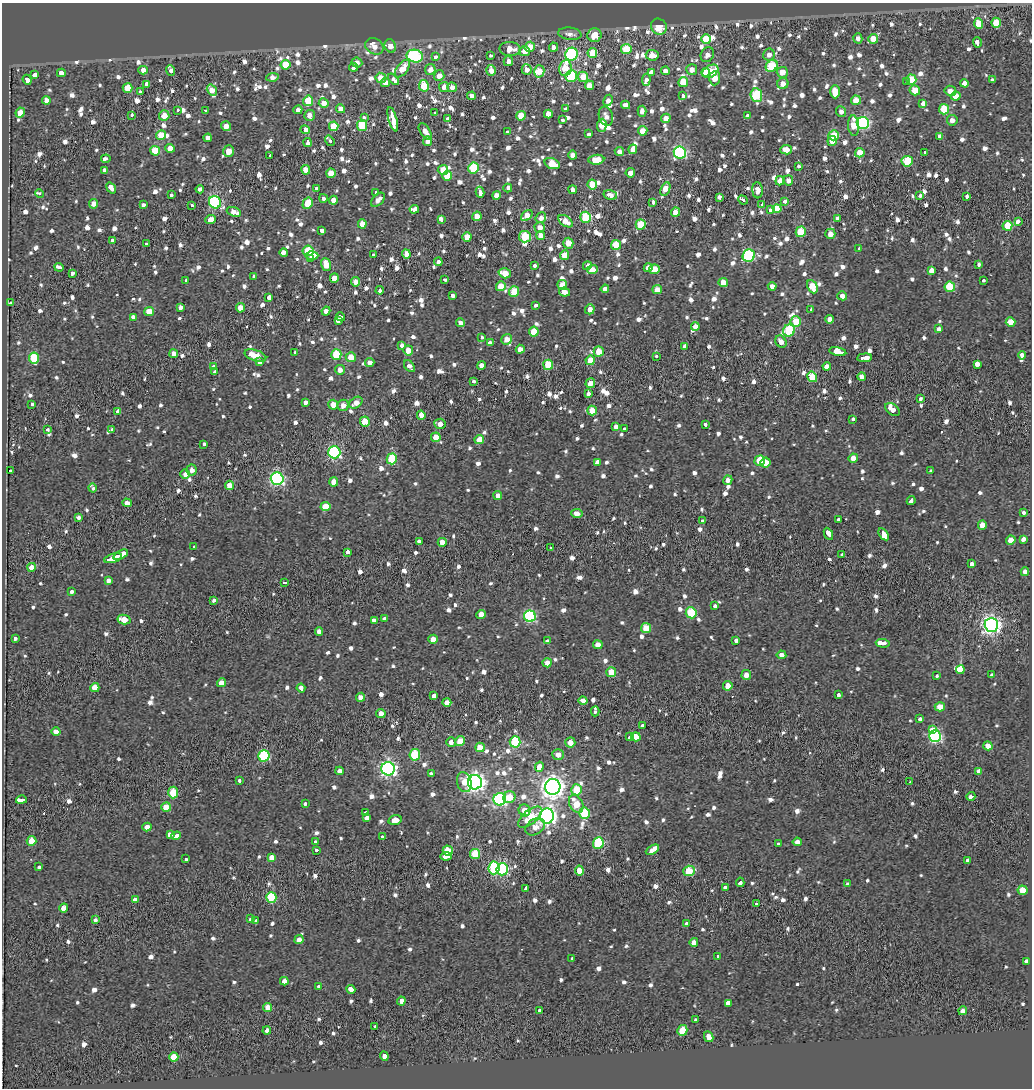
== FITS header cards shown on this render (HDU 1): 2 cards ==
NAXIS1  =                 1030
NAXIS2  =                 1086

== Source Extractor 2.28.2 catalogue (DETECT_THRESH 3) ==
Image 1030 x 1086 px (HDU 1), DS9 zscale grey, 1 PNG px = 1 image px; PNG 1034 x 1090 px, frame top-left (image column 1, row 1086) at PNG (2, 3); each listed source drawn as its Kron ellipse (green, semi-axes under 4 px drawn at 4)
Background -0.164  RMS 0.096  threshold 0.289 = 3 sigma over >= 5 px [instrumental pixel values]
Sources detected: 1368; of the 1368, the 500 brightest by FLUX_AUTO listed and drawn (868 fainter detections omitted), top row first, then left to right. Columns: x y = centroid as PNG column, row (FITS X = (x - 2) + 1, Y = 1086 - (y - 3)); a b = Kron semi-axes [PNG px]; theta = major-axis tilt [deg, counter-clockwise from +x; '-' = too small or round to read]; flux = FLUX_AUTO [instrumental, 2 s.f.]
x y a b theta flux
996 23 5 4 - 180
979 24 5 4 - 160
659 27 8 7 - 160
570 34 12 6 -7 45
594 35 7 7 - 110
858 38 5 4 - 41
706 39 5 5 - 220
873 39 5 5 - 110
977 42 5 3 - 200
374 46 9 7 -33 66
390 46 7 5 -65 62
530 47 5 5 - 92
553 47 4 4 - 38
510 49 10 7 -3 78
626 49 5 5 - 240
525 51 5 5 - 75
592 53 5 4 - 170
571 54 6 6 - 1000
652 55 6 5 - 90
707 55 7 6 - 40
769 55 6 6 - 42
415 56 8 6 -11 730
490 56 3 3 - 52
435 57 3 3 - 94
508 61 5 4 - 39
357 63 5 5 - 44
285 65 5 5 - 210
772 66 6 5 - 320
354 67 4 3 - 120
565 68 8 6 80 160
402 69 10 5 52 110
430 69 5 5 - 59
527 69 5 5 - 52
143 70 5 4 - 48
171 70 5 3 - 67
491 70 5 5 - 44
692 70 5 5 - 48
539 71 6 5 - 140
665 71 4 4 - 49
710 71 8 6 32 270
651 72 4 3 - 320
706 72 4 4 - 100
782 72 5 5 - 82
61 73 4 4 - 52
35 75 4 3 - 200
439 76 5 5 - 63
571 76 6 5 - 400
273 77 6 4 9 50
583 77 5 5 - 99
381 78 5 5 - 110
715 78 7 5 86 120
394 79 7 4 -49 55
27 80 5 3 - 280
646 80 6 4 85 120
911 80 5 5 - 160
992 80 4 3 - 80
385 82 5 4 - 53
683 82 5 5 - 170
907 82 3 3 - 88
783 83 6 5 - 45
964 83 4 3 - 6500
147 85 3 3 - 330
589 85 5 4 - 78
424 86 6 5 - 210
444 87 5 5 - 52
452 87 5 4 - 44
128 88 5 5 - 150
212 90 6 4 -55 59
915 90 5 5 - 99
140 91 3 3 - 64
950 91 6 5 - 48
835 92 7 5 -88 140
756 95 7 6 - 390
472 96 4 4 - 42
683 96 4 3 - 68
956 96 5 4 - 110
46 100 4 4 - 43
608 100 6 4 62 37
856 100 5 4 - 94
308 101 5 5 - 260
324 103 5 5 - 64
923 103 4 3 - 500
625 105 4 4 - 41
341 109 4 4 - 62
566 109 3 3 - 55
944 109 5 5 - 270
178 110 3 3 - 45
298 110 4 4 - 41
206 111 3 3 - 44
642 111 5 4 - 39
841 112 5 5 - 38
20 113 5 4 - 73
435 113 3 3 - 120
548 114 4 4 - 76
132 115 4 3 - 87
164 115 5 5 - 83
309 115 5 5 - 43
521 116 5 4 - 150
606 116 10 7 -75 44
747 116 3 3 - 180
364 117 3 3 - 64
448 118 3 3 - 160
666 118 5 4 - 51
393 119 12 4 -74 650
563 120 3 3 - 60
952 120 5 5 - 43
863 123 6 6 - 980
362 125 5 5 - 310
602 125 6 5 - 92
226 126 5 4 - 55
334 126 5 5 - 160
854 126 10 5 -85 110
305 130 5 3 - 260
425 131 9 5 -55 62
643 131 5 4 - 97
508 132 4 3 - 120
589 134 4 3 - 67
161 135 5 4 - 140
834 135 5 5 - 160
940 136 4 4 - 38
208 138 4 3 - 210
330 141 5 3 - 71
428 141 5 4 - 39
832 141 5 4 - 72
307 143 4 3 - 140
170 148 4 4 - 71
633 149 5 4 - 58
786 150 6 4 -13 87
155 151 5 5 - 240
228 151 6 5 - 78
619 152 5 4 - 38
680 152 6 6 - 1100
924 152 3 3 - 170
860 153 5 4 - 120
573 155 4 4 - 57
270 156 3 3 - 39
106 159 5 3 - 61
596 160 8 5 6 130
907 161 6 5 - 300
552 164 8 5 -21 170
799 166 3 3 - 94
473 168 5 5 - 340
104 170 3 3 - 59
306 170 5 4 - 68
443 170 5 5 - 110
331 173 5 4 - 100
630 173 4 4 - 45
447 176 5 5 - 170
788 180 5 5 - 38
780 181 5 4 - 78
592 184 5 4 - 130
111 188 6 3 -52 500
317 188 3 3 - 66
508 188 4 3 - 890
200 189 4 3 - 120
665 189 7 4 64 150
573 190 4 4 - 38
758 190 8 5 -86 47
480 192 5 3 - 250
376 193 4 3 - 67
39 194 4 3 - 39
171 195 3 3 - 84
496 195 4 4 - 61
610 195 7 4 -15 41
920 195 3 3 - 69
967 196 3 3 - 100
720 197 3 3 - 170
323 198 4 3 - 82
333 200 4 4 - 59
378 200 8 5 46 46
743 200 5 3 - 200
785 201 3 3 - 78
215 202 6 6 - 980
653 202 3 3 - 150
308 203 6 5 - 180
94 204 5 4 - 43
144 205 4 3 - 75
192 205 3 3 - 47
762 205 3 3 - 530
414 209 4 3 - 250
777 209 4 4 - 230
771 210 3 3 - 65
234 212 7 4 -20 69
675 212 4 4 - 88
527 215 6 4 40 96
477 216 5 4 - 87
586 217 5 5 - 340
541 218 5 5 - 43
211 219 5 4 - 78
441 219 4 3 - 150
838 219 4 3 - 100
566 221 8 5 -37 69
1018 221 4 3 - 160
362 224 5 4 - 66
641 224 5 5 - 240
1007 226 5 5 - 200
540 228 5 5 - 65
322 230 4 3 - 110
801 232 5 5 - 240
830 234 5 5 - 56
541 236 4 4 - 78
467 237 5 4 - 120
525 237 6 5 - 210
113 241 4 3 - 180
568 243 5 5 - 85
146 244 3 3 - 88
616 245 5 5 - 160
859 249 3 3 - 83
308 251 5 5 - 280
284 253 4 3 - 320
406 254 5 4 - 120
312 255 6 3 1 200
374 255 4 3 - 77
564 255 5 4 - 95
749 256 6 6 - 840
310 259 3 3 - 140
438 262 4 4 - 37
326 264 6 4 -72 120
979 265 4 3 - 55
534 266 3 3 - 50
587 266 4 3 - 150
59 267 5 3 - 170
648 268 4 4 - 53
654 269 5 5 - 120
592 270 5 4 - 120
931 271 3 3 - 1700
72 273 4 3 - 120
505 273 6 5 - 97
254 276 4 3 - 50
334 278 4 4 - 93
445 279 4 3 - 39
186 280 4 3 - 40
984 280 3 3 - 37
356 282 5 4 - 43
723 282 4 4 - 95
562 285 5 5 - 110
501 286 5 5 - 110
772 286 4 4 - 38
812 287 7 5 -65 140
950 287 5 5 - 270
605 289 4 4 - 37
380 290 4 3 - 120
657 290 5 4 - 73
514 291 5 5 - 150
564 292 5 4 - 48
452 295 4 3 - 100
842 296 5 4 - 44
269 298 4 3 - 160
11 303 4 3 - 150
536 305 3 3 - 84
180 308 4 3 - 130
240 308 4 4 - 87
590 309 5 4 - 52
811 310 4 3 - 77
149 311 5 4 - 130
326 311 4 4 - 47
133 317 4 4 - 38
341 317 5 3 - 160
830 319 4 4 - 42
338 320 4 4 - 370
796 321 5 5 - 140
1011 322 5 4 - 66
461 323 4 4 - 52
695 326 4 4 - 53
939 329 4 3 - 160
789 331 6 6 - 480
534 332 5 5 - 120
482 337 3 3 - 47
507 339 5 5 - 74
781 342 6 5 - 49
490 343 4 3 - 150
402 346 4 3 - 61
685 346 4 3 - 100
520 349 4 4 - 51
408 350 5 5 - 76
599 351 5 5 - 97
295 352 3 3 - 81
838 352 8 4 -13 390
174 354 4 4 - 45
336 354 5 5 - 290
255 355 11 5 -17 130
1022 355 4 4 - 41
656 356 3 3 - 43
351 357 5 5 - 110
34 358 5 5 - 370
864 358 7 3 6 260
590 360 5 4 - 120
260 362 3 3 - 170
370 362 4 4 - 37
977 364 3 3 - 530
481 365 4 4 - 42
548 365 5 5 - 240
213 366 4 3 - 75
409 366 7 4 -50 38
827 366 4 4 - 40
340 370 5 5 - 55
214 372 4 3 - 95
812 377 5 4 - 150
862 377 4 4 - 56
473 381 3 3 - 44
590 383 5 4 - 65
588 394 4 3 - 260
921 399 3 3 - 250
305 402 3 3 - 240
356 403 7 5 34 61
32 404 4 3 - 140
333 405 5 5 - 71
343 405 6 5 - 57
892 410 8 5 -37 52
592 411 5 4 - 120
118 412 4 3 - 310
421 415 5 4 - 58
853 419 3 3 - 58
365 422 5 4 - 160
440 424 5 5 - 44
705 424 3 3 - 150
616 427 4 4 - 37
624 428 3 3 - 46
48 429 3 3 - 80
112 429 3 3 - 53
436 437 5 5 - 120
479 440 5 4 - 94
203 444 4 3 - 63
334 452 6 6 - 1000
853 458 4 4 - 72
392 459 5 5 - 360
760 461 5 5 - 240
598 463 4 3 - 1700
765 463 5 4 - 96
10 470 3 3 - 38
192 470 5 5 - 38
931 471 3 3 - 73
185 474 5 5 - 41
277 479 6 6 - 1300
728 480 5 4 - 40
334 482 5 4 - 74
230 485 4 4 - 110
93 488 5 3 - 64
498 496 4 4 - 41
911 500 4 3 - 120
127 503 5 4 - 51
325 506 5 4 - 130
1023 512 3 3 - 62
577 513 5 4 - 47
78 518 3 3 - 120
839 520 3 3 - 110
702 521 4 3 - 54
982 525 4 4 - 93
828 534 6 3 -64 310
884 534 6 3 -56 2800
1023 539 4 3 - 170
1011 540 4 4 - 100
419 541 4 3 - 98
442 542 4 4 - 89
194 546 3 3 - 37
551 548 3 3 - 77
348 552 4 3 - 140
121 555 8 3 28 440
842 555 3 3 - 100
113 558 9 3 15 700
971 564 3 3 - 190
31 567 4 4 - 84
1025 572 4 4 - 41
108 580 3 3 - 280
284 583 3 3 - 55
72 591 3 3 - 77
214 600 4 3 - 66
715 606 3 3 - 68
691 613 5 5 - 340
481 614 4 4 - 71
530 616 6 5 - 860
385 619 4 4 - 110
124 620 6 4 -12 140
374 620 4 3 - 85
991 625 7 7 - 3000
646 628 5 5 - 130
319 631 4 4 - 46
15 639 3 3 - 110
433 639 4 4 - 56
547 641 3 3 - 110
736 641 3 3 - 240
883 643 7 4 -4 160
598 645 5 4 - 80
781 655 5 4 - 40
547 663 4 4 - 67
960 670 4 3 - 6900
611 672 5 5 - 160
746 675 5 4 - 60
992 675 3 3 - 47
937 676 3 3 - 110
221 683 5 4 - 74
728 686 5 4 - 78
95 688 4 4 - 120
301 688 4 3 - 140
838 695 3 3 - 70
434 696 3 3 - 330
360 697 4 4 - 44
583 700 4 4 - 38
447 702 4 4 - 54
940 707 5 4 - 88
595 711 5 3 - 81
381 713 4 4 - 73
920 719 3 3 - 150
642 726 3 3 - 130
932 729 3 3 - 520
56 732 4 4 - 56
935 736 6 6 - 1100
630 737 4 3 - 110
636 737 4 4 - 120
460 741 5 4 - 150
451 742 5 4 - 44
515 742 5 5 - 490
570 742 5 5 - 63
988 746 4 4 - 91
480 747 5 4 - 100
558 754 6 5 - 57
415 755 6 5 - 310
264 756 5 5 - 570
539 767 5 4 - 300
388 769 7 6 - 2000
339 771 4 4 - 38
979 771 4 4 - 38
431 774 4 3 - 55
240 781 4 3 - 75
464 782 10 7 -74 67
475 782 7 7 - 3400
910 782 3 2 - 60
553 787 8 8 - 4900
577 790 5 5 - 190
173 793 6 5 - 200
971 796 4 3 - 130
509 797 6 5 - 120
500 799 6 6 - 1000
21 800 5 3 - 380
305 804 4 3 - 44
576 804 9 6 -61 150
166 807 5 5 - 150
525 810 6 5 - 81
365 813 3 3 - 120
585 813 6 5 - 320
547 816 7 7 - 2600
530 817 14 7 38 190
367 818 4 3 - 420
395 820 7 4 14 76
147 827 4 4 - 57
535 827 11 7 35 62
170 835 4 4 - 290
176 836 5 3 - 170
382 837 3 3 - 64
32 841 5 5 - 130
316 842 3 3 - 82
797 842 4 4 - 42
598 843 6 5 - 580
778 844 3 3 - 79
316 850 3 3 - 580
448 850 5 5 - 160
652 850 7 3 29 950
475 854 5 5 - 270
446 856 5 3 - 140
271 858 4 3 - 640
185 859 3 3 - 270
968 861 3 3 - 280
39 867 3 3 - 54
494 868 6 5 - 660
502 869 6 5 - 940
579 870 5 4 - 100
689 871 5 5 - 260
740 882 4 3 - 170
847 884 3 3 - 82
725 887 3 3 - 100
526 888 4 3 - 200
1022 890 5 5 - 110
271 897 5 5 - 400
135 900 4 3 - 370
756 904 3 3 - 51
64 908 4 4 - 61
250 919 3 3 - 60
95 920 4 3 - 47
256 921 3 3 - 84
687 923 3 3 - 83
299 940 4 4 - 52
694 942 4 4 - 46
718 956 3 3 - 55
572 959 4 3 - 41
1026 961 4 3 - 93
284 981 4 3 - 1600
318 986 3 3 - 51
351 989 4 3 - 370
401 1001 4 4 - 46
728 1003 4 3 - 450
268 1007 4 4 - 89
539 1011 4 3 - 120
963 1011 4 4 - 41
695 1019 3 3 - 50
375 1026 3 3 - 73
267 1030 4 4 - 42
682 1030 5 5 - 210
709 1037 5 4 - 69
384 1056 5 3 - 890
174 1057 4 4 - 150
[868 fainter detections neither listed nor drawn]